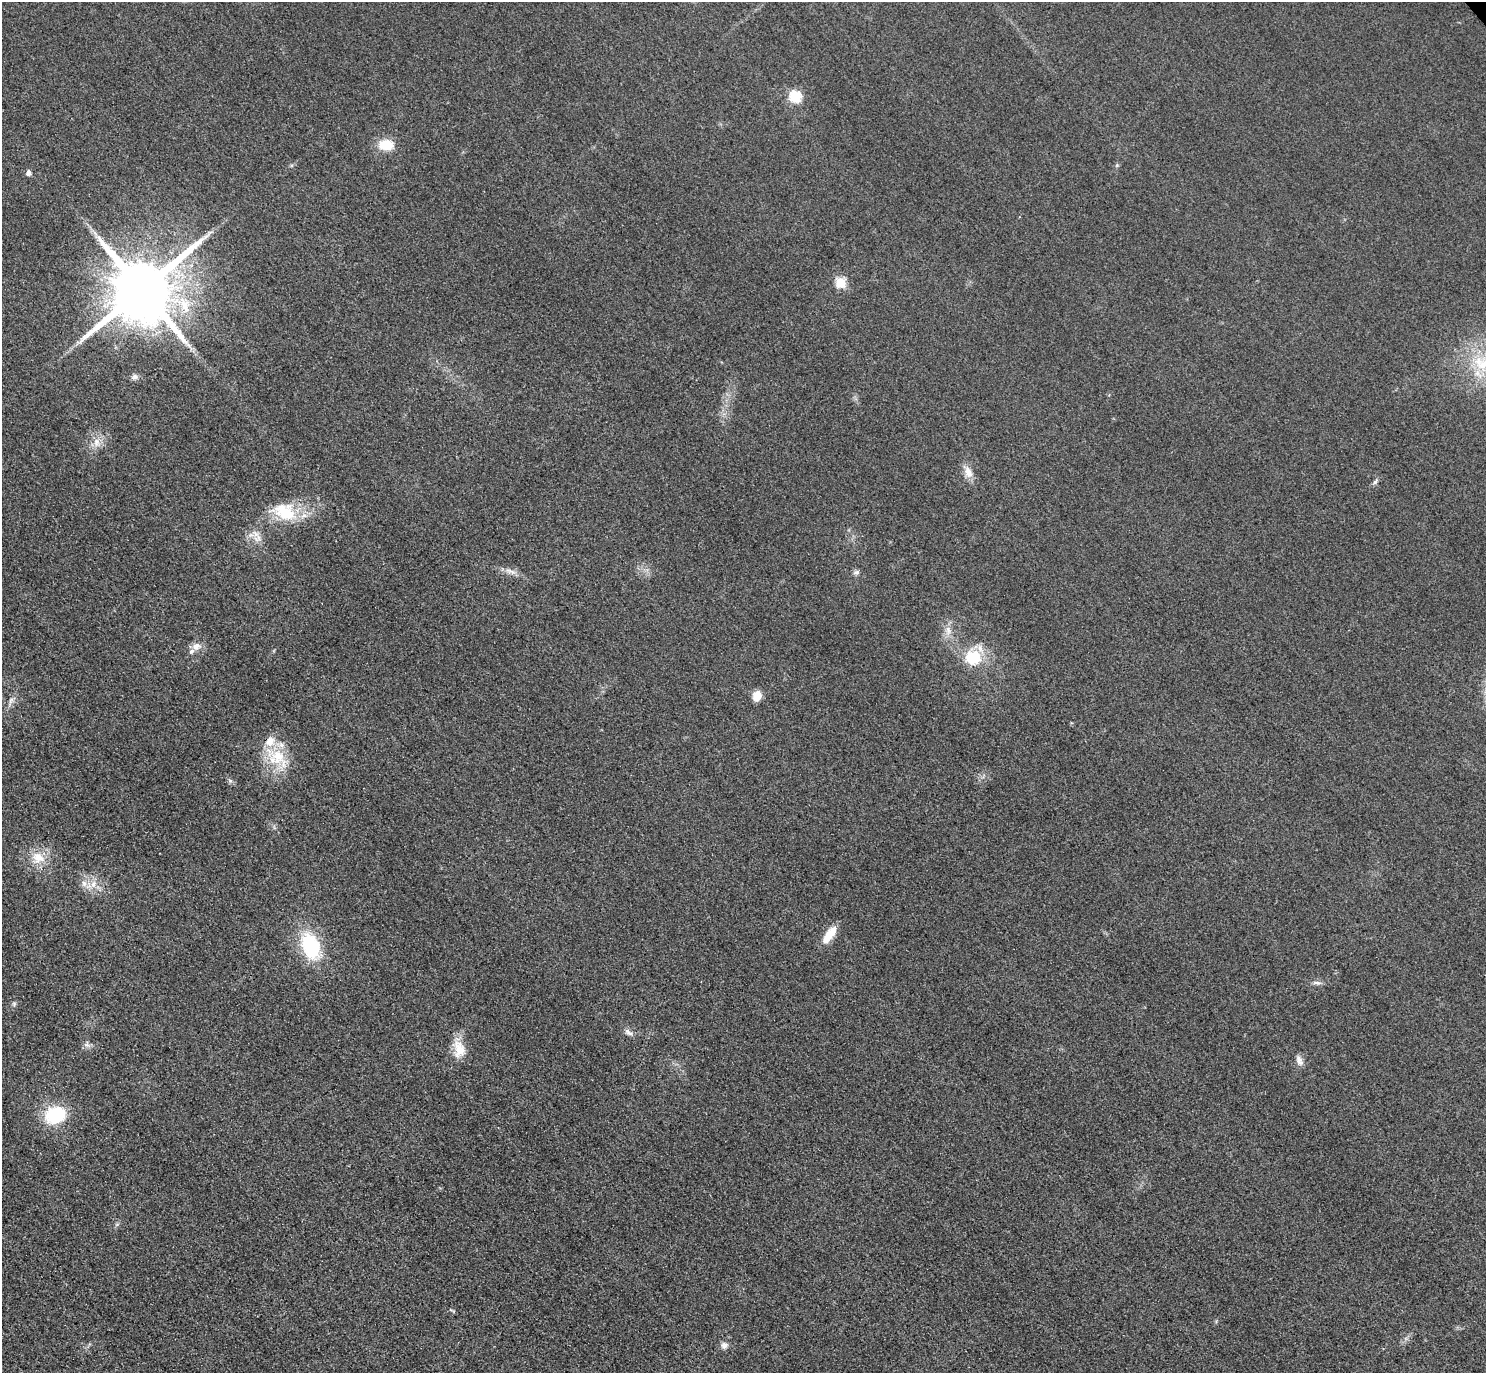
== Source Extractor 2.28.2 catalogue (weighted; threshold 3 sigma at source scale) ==
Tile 7 of 4 x 4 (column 3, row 2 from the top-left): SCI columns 2999-4482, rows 3069-4439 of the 5997 x 5994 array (HDU 1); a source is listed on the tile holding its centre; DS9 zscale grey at full resolution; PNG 1488 x 1375 px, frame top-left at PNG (2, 2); no overlay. Shown black and unused: <1% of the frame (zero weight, under 3 of 4 exposures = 3% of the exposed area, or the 3 px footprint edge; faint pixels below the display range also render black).
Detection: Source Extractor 2.28.2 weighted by HDU 2 'WHT'; one run over the whole footprint, this tile lists its part. Background 0.0464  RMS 0.017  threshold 0.0787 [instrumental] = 3 sigma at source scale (4.5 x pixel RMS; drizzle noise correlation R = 1.50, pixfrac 1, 0.05/0.05 arcsec/px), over >= 5 px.
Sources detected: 34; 2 inside a brighter listed object's ellipse — not listed separately; the other 32 listed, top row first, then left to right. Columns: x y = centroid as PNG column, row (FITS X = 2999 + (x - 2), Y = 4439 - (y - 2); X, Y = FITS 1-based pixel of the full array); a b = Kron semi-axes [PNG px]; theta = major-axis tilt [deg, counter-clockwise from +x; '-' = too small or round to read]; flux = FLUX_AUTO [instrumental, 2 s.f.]
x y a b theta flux
795 96 6 6 - 160
386 145 14 10 -2 42
29 173 5 5 - 8.8
841 282 5 5 - 93
142 290 18 16 41 19000
1484 363 28 19 32 75
135 377 9 6 13 6.2
96 442 12 8 82 14
968 472 16 10 -66 16
1375 482 9 4 55 4
285 512 30 22 -28 70
510 571 19 4 -15 10
856 572 10 6 8 4.9
948 630 13 6 -80 11
196 646 11 9 56 12
973 657 16 15 - 72
757 696 12 9 68 18
11 700 10 5 55 5.8
278 757 40 18 -40 66
38 857 18 15 -25 32
84 884 9 6 -74 8.6
93 884 9 7 89 11
829 935 24 9 53 29
311 946 27 17 -69 120
1316 983 12 4 -3 5.4
14 1004 6 6 - 3.1
628 1032 13 6 -41 7.1
87 1044 10 5 -80 5.6
459 1049 24 15 -83 32
1299 1061 14 8 -67 9.7
55 1115 19 15 15 100
724 1345 9 8 - 8.4
Isophote crosses this tile's border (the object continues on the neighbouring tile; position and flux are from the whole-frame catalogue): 1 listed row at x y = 1484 363